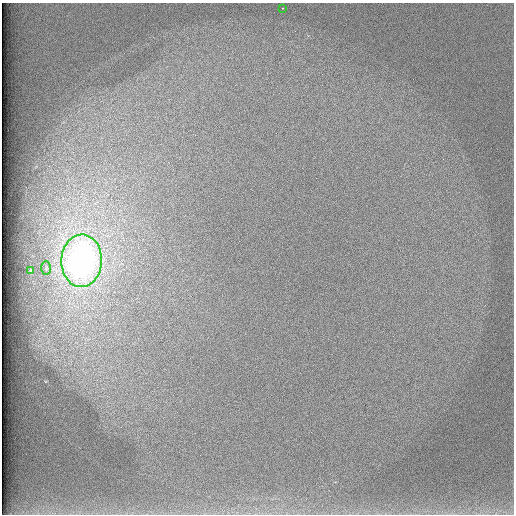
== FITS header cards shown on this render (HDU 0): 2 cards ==
NAXIS1  =                  512 /
NAXIS2  =                  512 /

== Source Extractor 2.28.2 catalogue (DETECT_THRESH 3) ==
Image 512 x 512 px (HDU 0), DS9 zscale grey, 1 PNG px = 1 image px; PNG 516 x 516 px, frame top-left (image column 1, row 512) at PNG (2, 3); each listed source drawn as its Kron ellipse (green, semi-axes under 4 px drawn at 4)
Background 97.8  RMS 2.8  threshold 8.32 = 3 sigma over >= 5 px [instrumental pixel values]
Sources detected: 4; all 4 listed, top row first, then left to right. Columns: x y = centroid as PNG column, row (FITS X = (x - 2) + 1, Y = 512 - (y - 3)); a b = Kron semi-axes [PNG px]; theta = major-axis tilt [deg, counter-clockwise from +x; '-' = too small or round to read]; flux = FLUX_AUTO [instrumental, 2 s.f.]
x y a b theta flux
282 8 3 2 - 180
82 261 26 20 88 78000
46 268 7 5 88 360
30 270 3 2 - 180